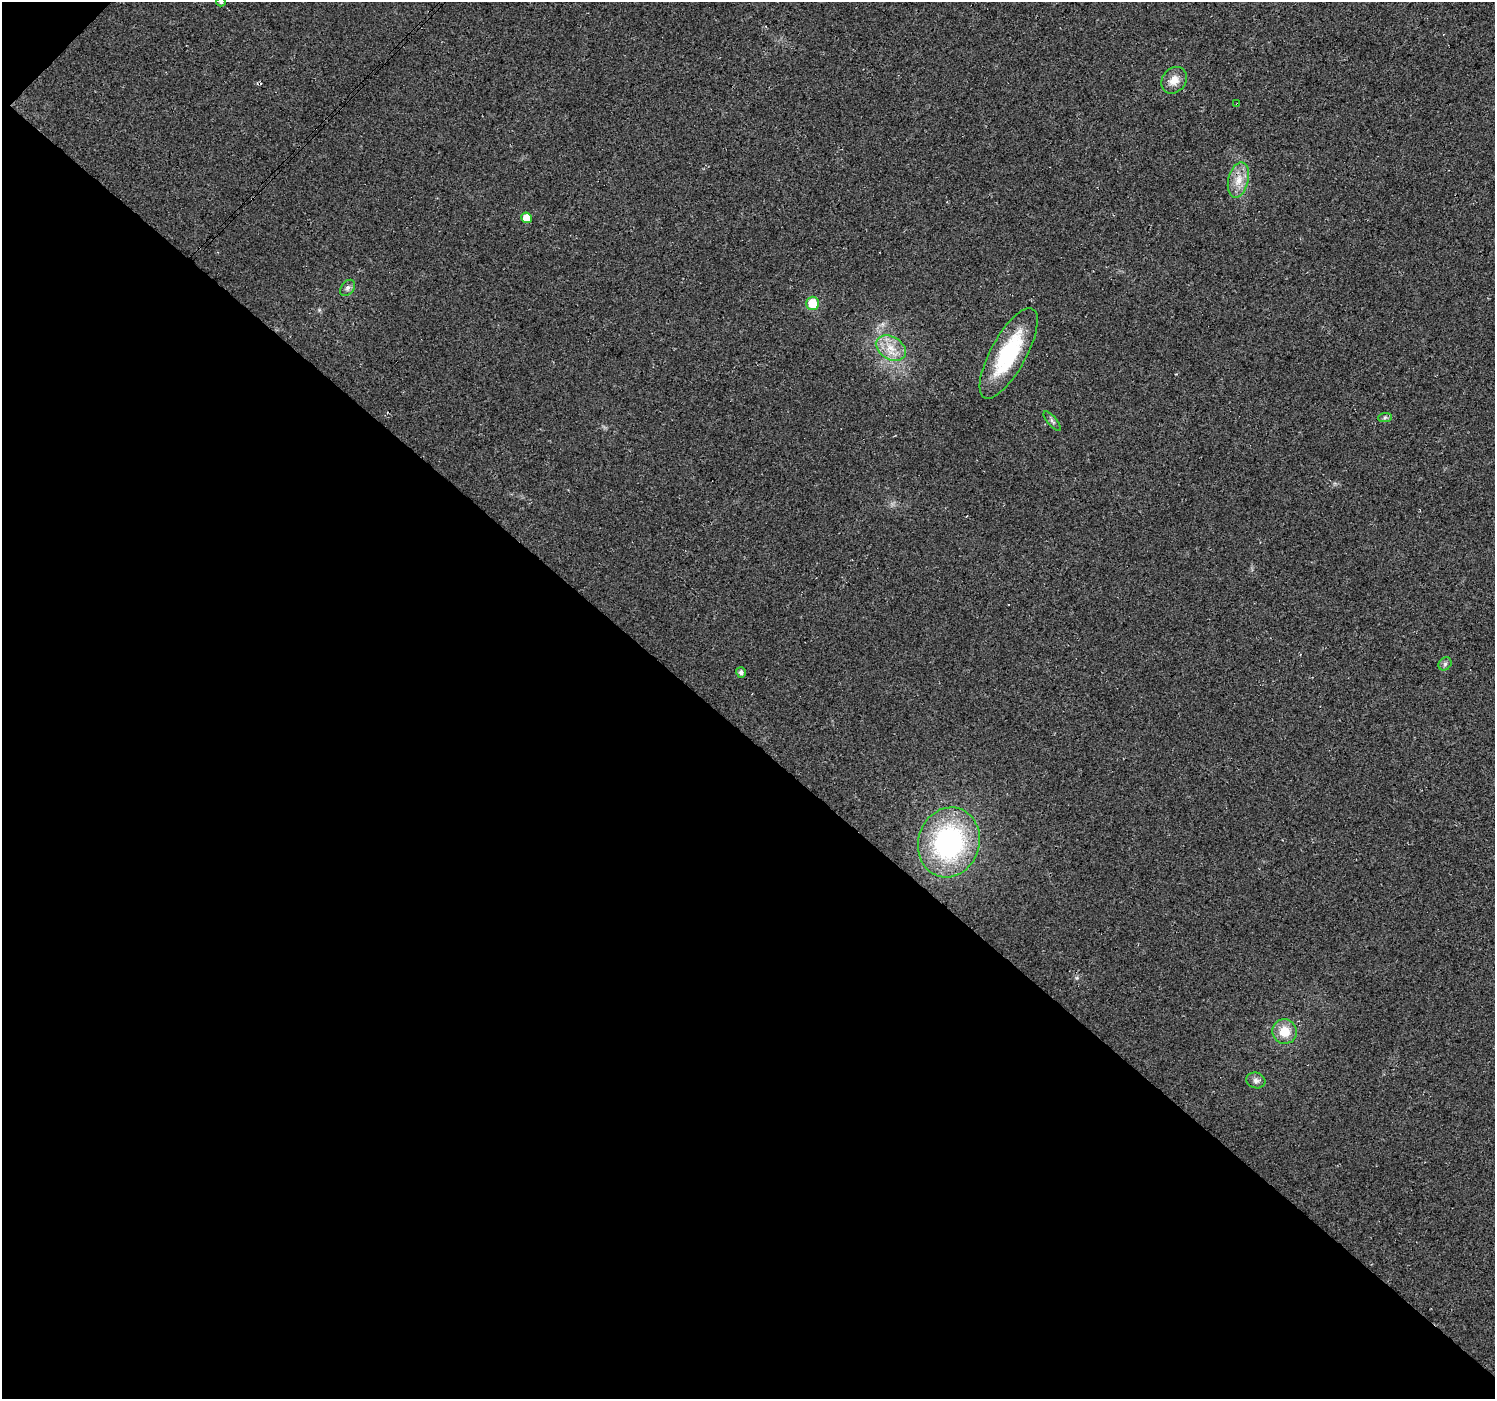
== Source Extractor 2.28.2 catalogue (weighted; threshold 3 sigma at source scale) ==
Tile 9 of 4 x 4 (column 1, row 3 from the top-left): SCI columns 41-1533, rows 1605-3001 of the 6058 x 6067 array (HDU 1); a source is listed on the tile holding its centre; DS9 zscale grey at full resolution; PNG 1497 x 1401 px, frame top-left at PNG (2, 2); each listed source drawn as its Kron ellipse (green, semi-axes under 4 px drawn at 4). Shown black and unused: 48% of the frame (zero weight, under 3 of 4 exposures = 5% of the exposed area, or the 3 px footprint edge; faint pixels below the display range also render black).
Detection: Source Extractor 2.28.2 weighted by HDU 2 'WHT'; one run over the whole footprint, this tile lists its part. Background 0.0252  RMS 0.0069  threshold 0.0311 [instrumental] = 3 sigma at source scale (4.5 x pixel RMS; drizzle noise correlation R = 1.50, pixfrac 1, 0.0396/0.0396 arcsec/px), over >= 5 px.
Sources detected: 17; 1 cosmic-ray / hot-pixel residue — neither listed nor drawn; the other 16 listed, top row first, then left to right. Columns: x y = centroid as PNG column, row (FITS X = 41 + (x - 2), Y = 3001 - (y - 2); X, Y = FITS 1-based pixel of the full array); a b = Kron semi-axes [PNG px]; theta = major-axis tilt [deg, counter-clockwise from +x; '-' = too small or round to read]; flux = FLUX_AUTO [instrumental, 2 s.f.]
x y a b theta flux
221 2 5 4 - 1.3
1174 80 14 12 47 7.5
1237 104 3 2 - 0.65
1238 180 18 10 76 9.3
527 218 5 5 - 10
348 288 9 6 53 2.1
812 303 6 6 - 15
891 348 16 11 -31 11
1009 353 51 17 61 56
1385 417 7 4 2 1.4
1052 421 12 4 -50 1.8
1445 664 7 6 - 1.7
741 672 5 5 - 2.4
949 842 35 30 73 110
1285 1032 12 12 - 12
1256 1080 9 7 -16 2.7
Overlapping masked pixels (flux is a lower limit): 2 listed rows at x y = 1237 104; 1009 353
Isophote crosses this tile's border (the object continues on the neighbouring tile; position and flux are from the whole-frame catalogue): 1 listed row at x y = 221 2